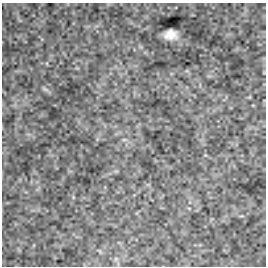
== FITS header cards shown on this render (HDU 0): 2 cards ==
NAXIS1  =                  264
NAXIS2  =                  264

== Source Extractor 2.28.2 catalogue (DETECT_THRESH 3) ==
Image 264 x 264 px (HDU 0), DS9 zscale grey, 1 PNG px = 1 image px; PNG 268 x 268 px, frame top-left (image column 1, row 264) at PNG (2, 3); no overlay
Background -5.51e-34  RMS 1.4e-32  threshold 4.14e-32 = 3 sigma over >= 5 px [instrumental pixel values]
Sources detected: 4; all 4 listed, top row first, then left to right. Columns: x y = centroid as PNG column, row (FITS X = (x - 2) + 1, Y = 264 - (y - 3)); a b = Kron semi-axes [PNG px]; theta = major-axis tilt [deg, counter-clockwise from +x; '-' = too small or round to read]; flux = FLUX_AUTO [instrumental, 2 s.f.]
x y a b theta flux
170 35 12 9 2 1.0e-29
45 89 10 4 -35 2.2e-30
124 140 6 4 0 1.5e-30
116 259 7 4 -72 1.7e-30